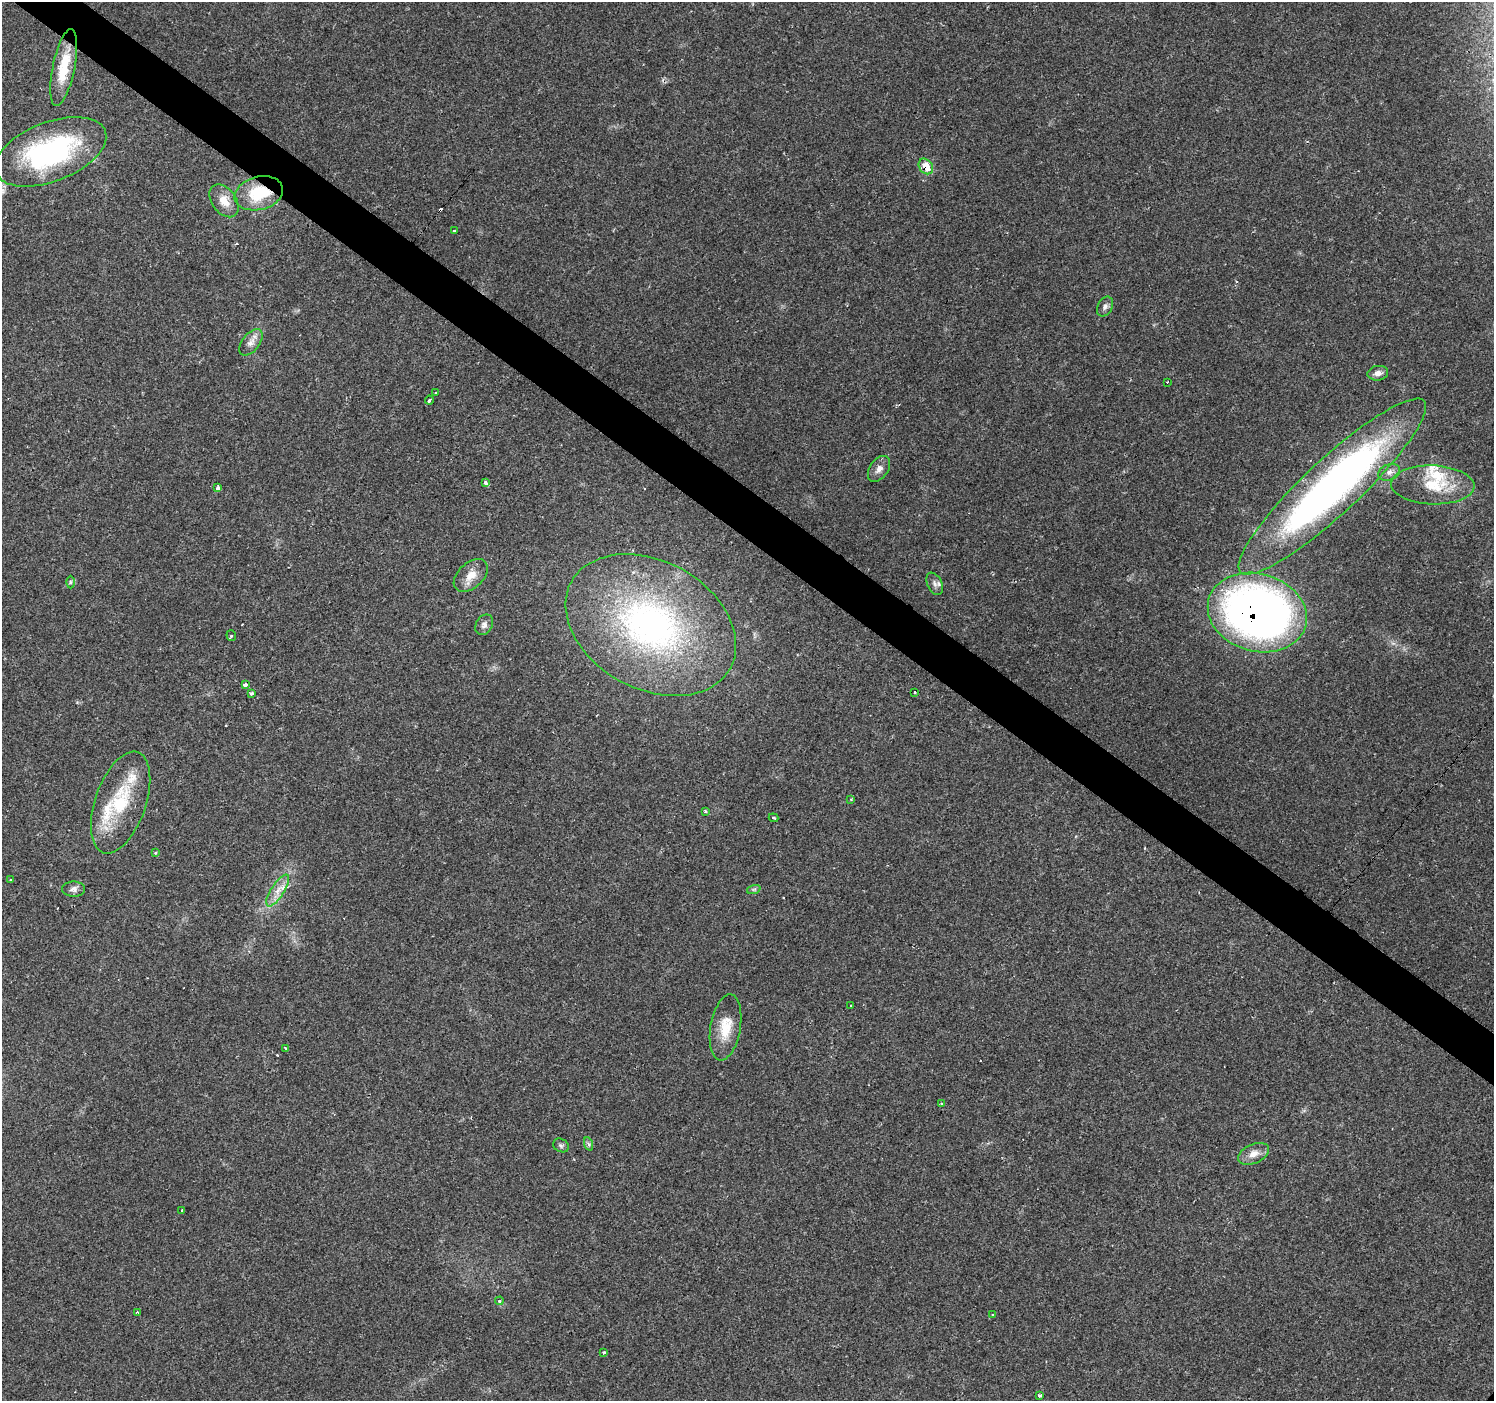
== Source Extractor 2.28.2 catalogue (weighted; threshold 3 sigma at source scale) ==
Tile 11 of 4 x 4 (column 3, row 3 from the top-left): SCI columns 2987-4478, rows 1573-2971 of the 5976 x 6010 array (HDU 1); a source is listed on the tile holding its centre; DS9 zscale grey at full resolution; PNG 1496 x 1403 px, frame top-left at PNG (2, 2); each listed source drawn as its Kron ellipse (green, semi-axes under 4 px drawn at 4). Shown black and unused: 4% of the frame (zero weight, under 2 of 3 exposures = <1% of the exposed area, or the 3 px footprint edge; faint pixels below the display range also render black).
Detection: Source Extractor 2.28.2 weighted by HDU 2 'WHT'; one run over the whole footprint, this tile lists its part. Background 0.0614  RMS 0.0046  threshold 0.0205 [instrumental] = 3 sigma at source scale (4.5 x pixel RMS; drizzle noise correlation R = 1.50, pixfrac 1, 0.0396/0.0396 arcsec/px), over >= 5 px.
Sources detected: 61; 7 cosmic-ray / hot-pixel residue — neither listed nor drawn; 4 inside a brighter listed object's ellipse — not listed separately; the other 50 listed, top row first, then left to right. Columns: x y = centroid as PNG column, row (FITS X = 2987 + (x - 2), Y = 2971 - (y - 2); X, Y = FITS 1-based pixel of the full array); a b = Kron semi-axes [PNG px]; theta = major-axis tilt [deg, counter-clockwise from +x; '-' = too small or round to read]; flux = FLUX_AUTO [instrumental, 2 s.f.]
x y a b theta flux
64 68 39 11 79 16
50 152 59 29 21 79
926 166 8 6 -53 9.6
259 193 25 16 15 20
224 201 18 12 -54 6.2
454 231 3 3 - 1.4
1105 307 10 7 62 1.6
251 342 15 8 51 3.1
1378 373 10 7 7 2.5
1167 382 3 2 - 0.57
435 393 3 3 - 1.1
429 400 4 3 - 2.6
879 469 14 9 54 3
1389 472 11 8 22 2.2
486 483 3 3 - 4.1
1433 485 42 19 -2 18
1332 487 125 27 43 250
218 488 3 3 - 4.9
471 576 20 12 42 5.8
70 582 6 4 90 0.73
935 584 12 7 -64 2
1257 613 50 39 -16 330
484 625 11 8 57 2
651 625 90 64 -28 160
231 636 5 5 - 0.96
245 685 4 3 - 3.9
915 692 3 3 - 1.2
252 694 4 3 - 1.8
851 800 3 3 - 0.44
121 802 53 25 71 29
705 811 3 3 - 0.93
774 818 5 2 - 0.49
155 853 3 3 - 0.79
10 879 3 3 - 1.6
74 889 11 7 -1 2
754 889 7 4 18 0.8
278 890 18 6 57 4.5
851 1005 3 3 - 1
726 1027 33 15 80 11
286 1048 3 3 - 1.2
942 1104 4 4 - 0.55
589 1144 7 4 -70 0.92
561 1145 8 6 -31 1.1
1254 1154 16 9 24 4.3
182 1210 3 3 - 0.74
499 1301 4 3 - 1.2
137 1312 4 3 - 1
993 1315 3 3 - 0.88
604 1352 3 3 - 2.1
1040 1396 3 3 - 4.2
Overlapping masked pixels (flux is a lower limit): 4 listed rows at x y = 926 166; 259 193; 1332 487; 1257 613